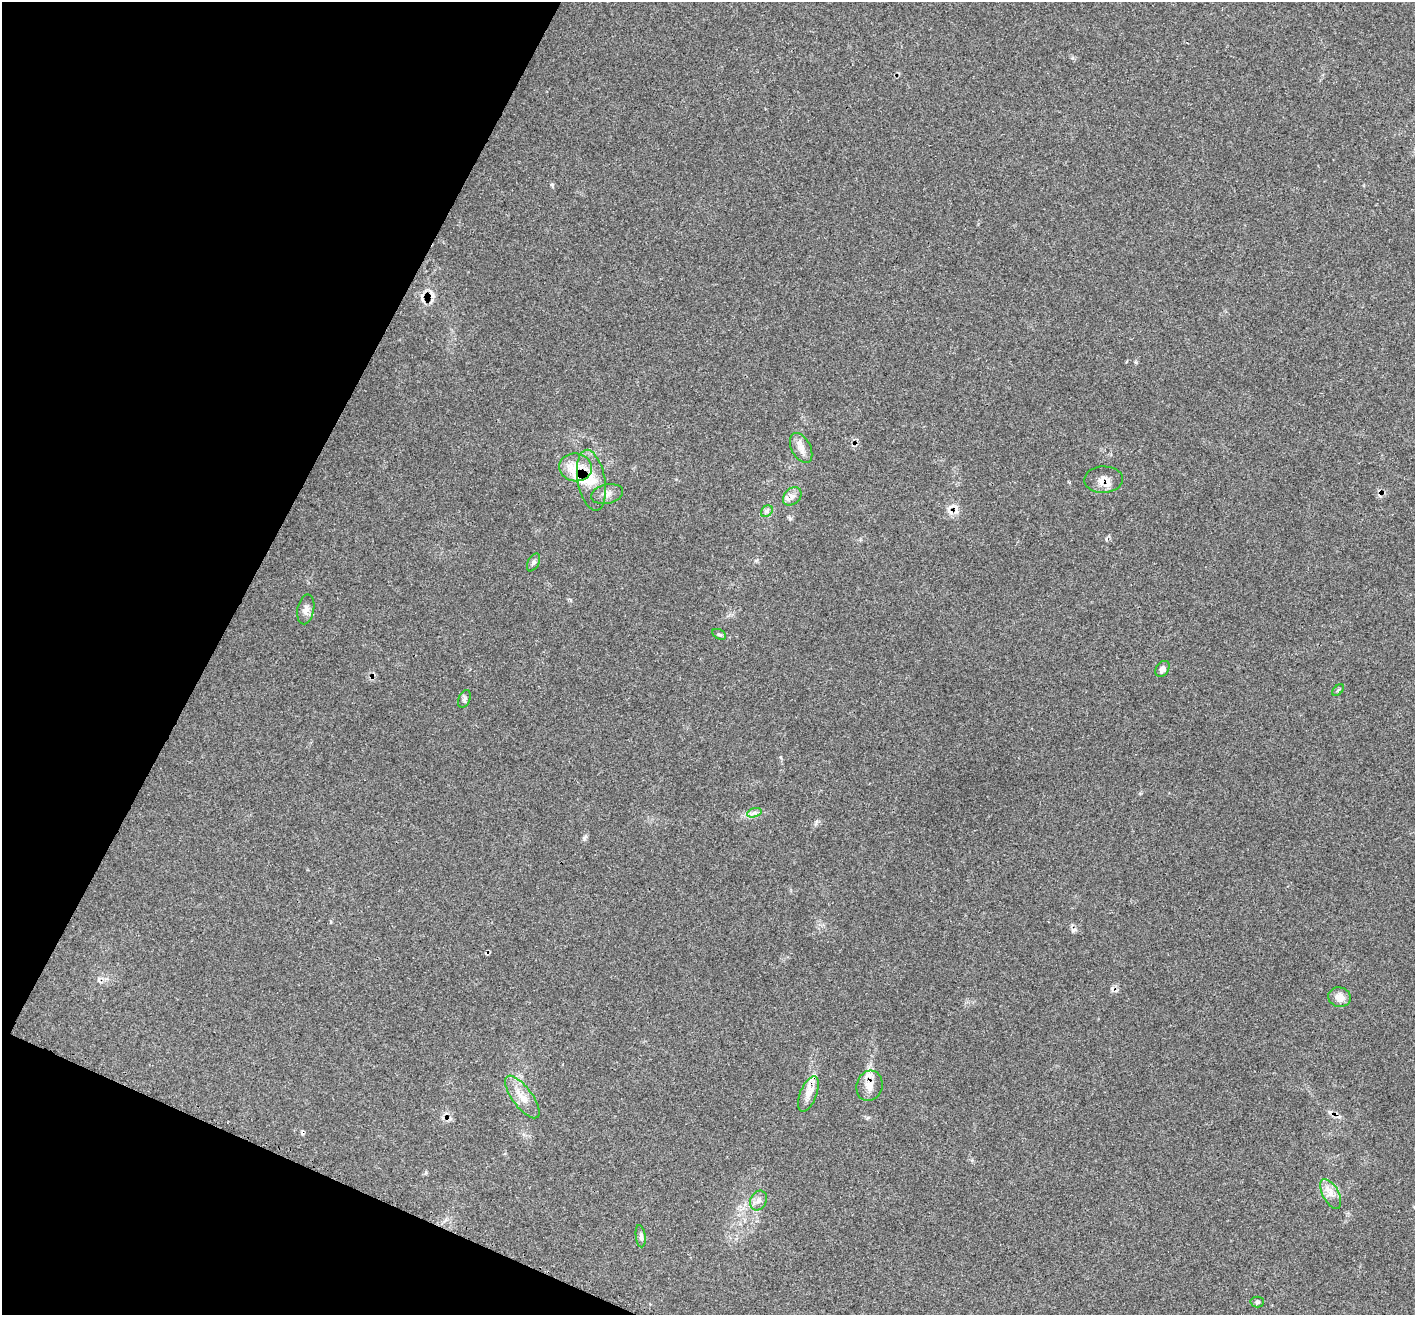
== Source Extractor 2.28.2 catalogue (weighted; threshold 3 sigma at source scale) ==
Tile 9 of 4 x 4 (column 1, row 3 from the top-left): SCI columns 17-1429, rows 1601-2913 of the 5678 x 5697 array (HDU 1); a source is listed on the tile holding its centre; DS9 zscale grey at full resolution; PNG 1417 x 1317 px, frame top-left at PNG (2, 2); each listed source drawn as its Kron ellipse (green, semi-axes under 4 px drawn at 4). Shown black and unused: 21% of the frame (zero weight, under 3 of 4 exposures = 2% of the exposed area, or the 3 px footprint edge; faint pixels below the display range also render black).
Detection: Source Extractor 2.28.2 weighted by HDU 2 'WHT'; one run over the whole footprint, this tile lists its part. Background 0.0708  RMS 0.0055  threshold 0.0246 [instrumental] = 3 sigma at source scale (4.5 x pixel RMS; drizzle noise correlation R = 1.50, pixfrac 1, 0.05/0.05 arcsec/px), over >= 5 px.
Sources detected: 30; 5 cosmic-ray / hot-pixel residue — neither listed nor drawn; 3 inside a brighter listed object's ellipse — not listed separately; the other 22 listed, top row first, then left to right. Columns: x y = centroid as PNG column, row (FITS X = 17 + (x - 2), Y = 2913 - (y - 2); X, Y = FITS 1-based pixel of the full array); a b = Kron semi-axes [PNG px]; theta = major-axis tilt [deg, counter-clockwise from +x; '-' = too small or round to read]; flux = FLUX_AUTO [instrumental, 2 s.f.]
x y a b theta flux
801 448 16 9 -62 4.7
575 467 16 14 -8 9.3
591 480 31 13 -79 13
1103 480 19 13 2 5.7
607 494 16 9 12 3.8
792 496 10 7 44 2.9
767 511 6 5 - 1.2
534 562 9 5 62 1.4
306 609 15 8 78 3
719 634 7 4 -28 0.97
1162 669 9 6 54 2.6
1338 690 7 4 44 0.82
464 699 9 5 67 1.4
754 813 7 4 18 1.4
1339 997 11 9 -18 4.7
869 1086 15 13 73 5.4
808 1094 19 8 68 5.3
522 1097 25 10 -53 7.6
1331 1194 16 8 -62 4.6
758 1200 10 8 63 2.8
641 1236 11 5 -83 1.5
1257 1302 7 5 2 1
Overlapping masked pixels (flux is a lower limit): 3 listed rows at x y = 575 467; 591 480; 1103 480
Unlisted compact peaks at least as high as the median listed source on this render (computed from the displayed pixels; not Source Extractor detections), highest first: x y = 584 838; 1106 539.